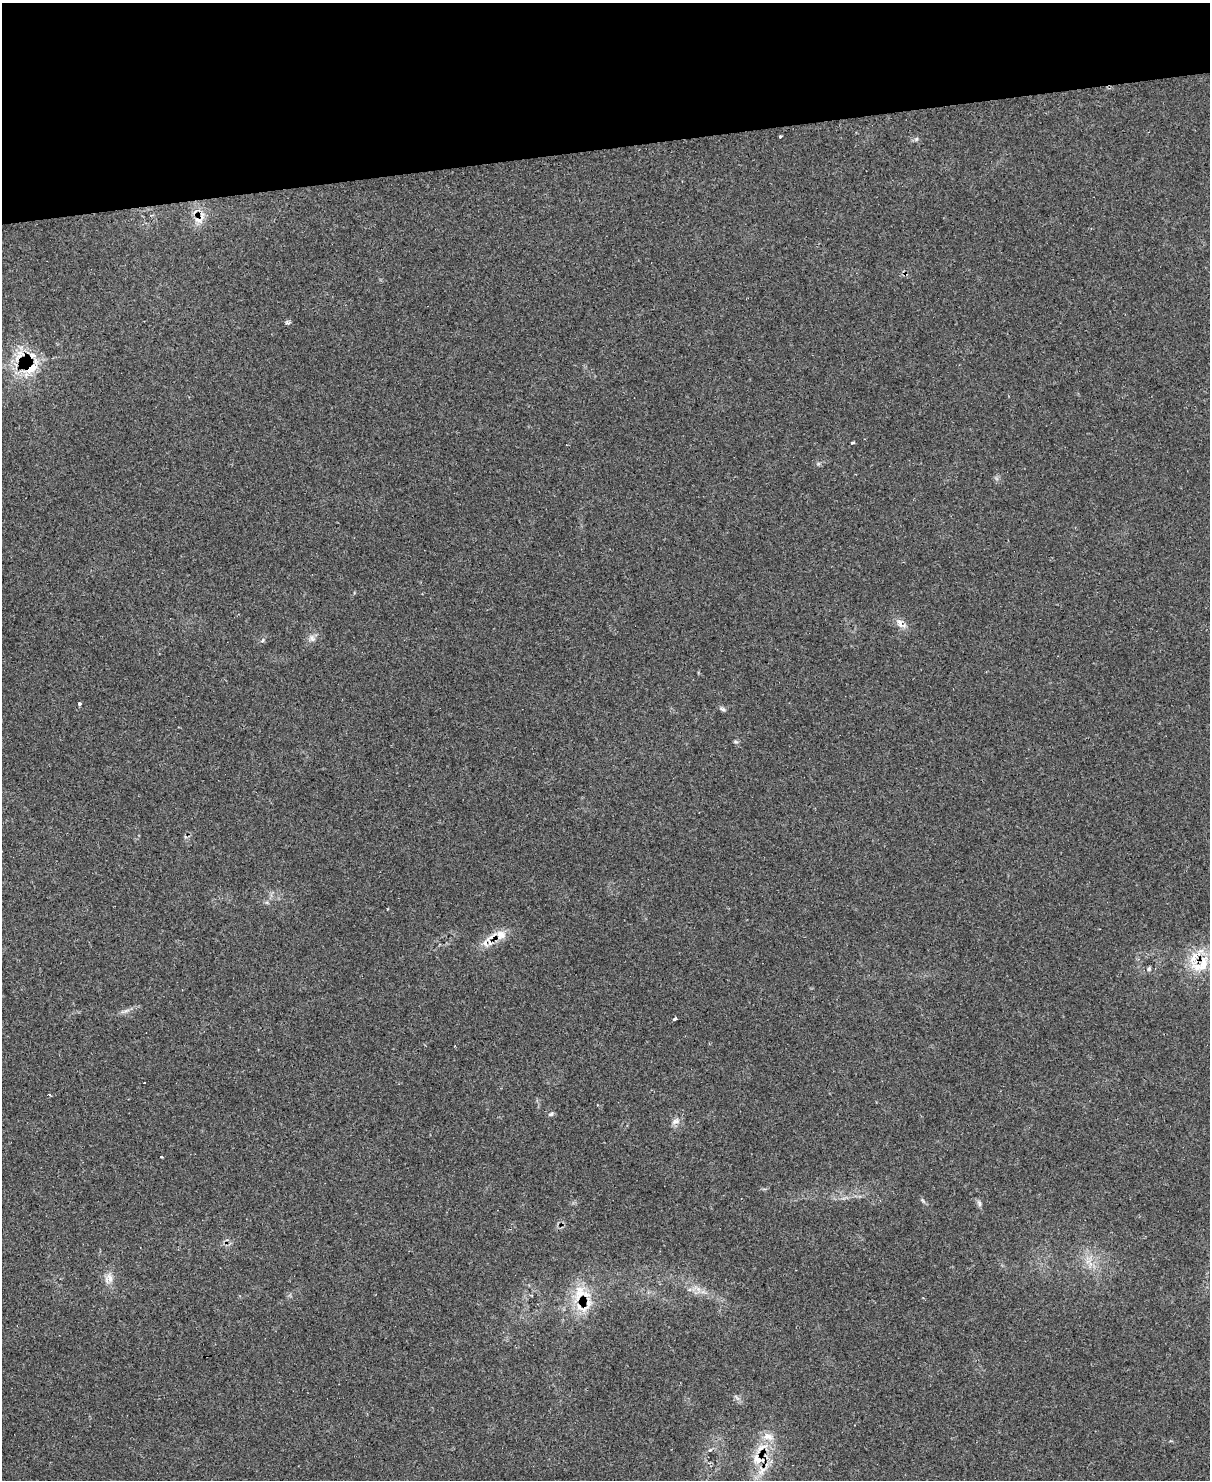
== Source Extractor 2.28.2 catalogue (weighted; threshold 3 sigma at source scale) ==
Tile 3 of 4 x 3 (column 3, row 1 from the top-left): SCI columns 2468-3675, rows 3211-4688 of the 4884 x 4829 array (HDU 1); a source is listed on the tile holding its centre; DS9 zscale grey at full resolution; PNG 1212 x 1482 px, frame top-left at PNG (2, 3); no overlay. Shown black and unused: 10% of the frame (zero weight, under 2 of 3 exposures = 3% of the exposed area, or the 3 px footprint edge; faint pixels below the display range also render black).
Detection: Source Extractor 2.28.2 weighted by HDU 2 'WHT'; one run over the whole footprint, this tile lists its part. Background 0.145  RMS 0.0072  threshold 0.0325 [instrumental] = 3 sigma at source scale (4.5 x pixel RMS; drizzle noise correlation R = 1.50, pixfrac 1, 0.05/0.05 arcsec/px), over >= 5 px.
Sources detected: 35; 1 cosmic-ray / hot-pixel residue — not listed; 7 inside a brighter listed object's ellipse — not listed separately; the other 27 listed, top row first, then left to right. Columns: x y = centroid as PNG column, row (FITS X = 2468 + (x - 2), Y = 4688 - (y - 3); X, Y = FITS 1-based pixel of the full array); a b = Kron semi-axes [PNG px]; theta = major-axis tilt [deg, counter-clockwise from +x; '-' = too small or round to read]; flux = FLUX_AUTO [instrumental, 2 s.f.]
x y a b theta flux
780 136 3 3 - 2
916 139 6 5 - 1.2
198 220 14 6 -25 4.4
21 354 17 12 22 11
31 368 22 15 19 19
852 443 3 3 - 1.3
900 623 14 8 -75 4.6
312 638 10 7 -58 2.8
263 640 5 3 - 0.91
80 704 5 3 - 0.88
723 709 8 5 -21 1.6
736 742 7 4 -18 1
501 935 13 12 - 7.2
486 943 13 7 -73 4.4
1194 959 31 12 88 15
1149 969 6 5 - 1.1
674 1019 4 3 - 2.6
144 1083 3 3 - 5.7
551 1114 8 4 16 1.4
676 1121 12 7 17 3.3
161 1157 3 3 - 1.5
979 1203 10 5 -72 1.9
1088 1261 7 4 19 2.1
110 1278 15 7 -73 5.1
579 1293 31 14 71 21
768 1436 16 10 -13 6.8
757 1459 19 13 -33 12
Overlapping masked pixels (flux is a lower limit): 6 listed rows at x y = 198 220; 21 354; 31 368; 486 943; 579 1293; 757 1459